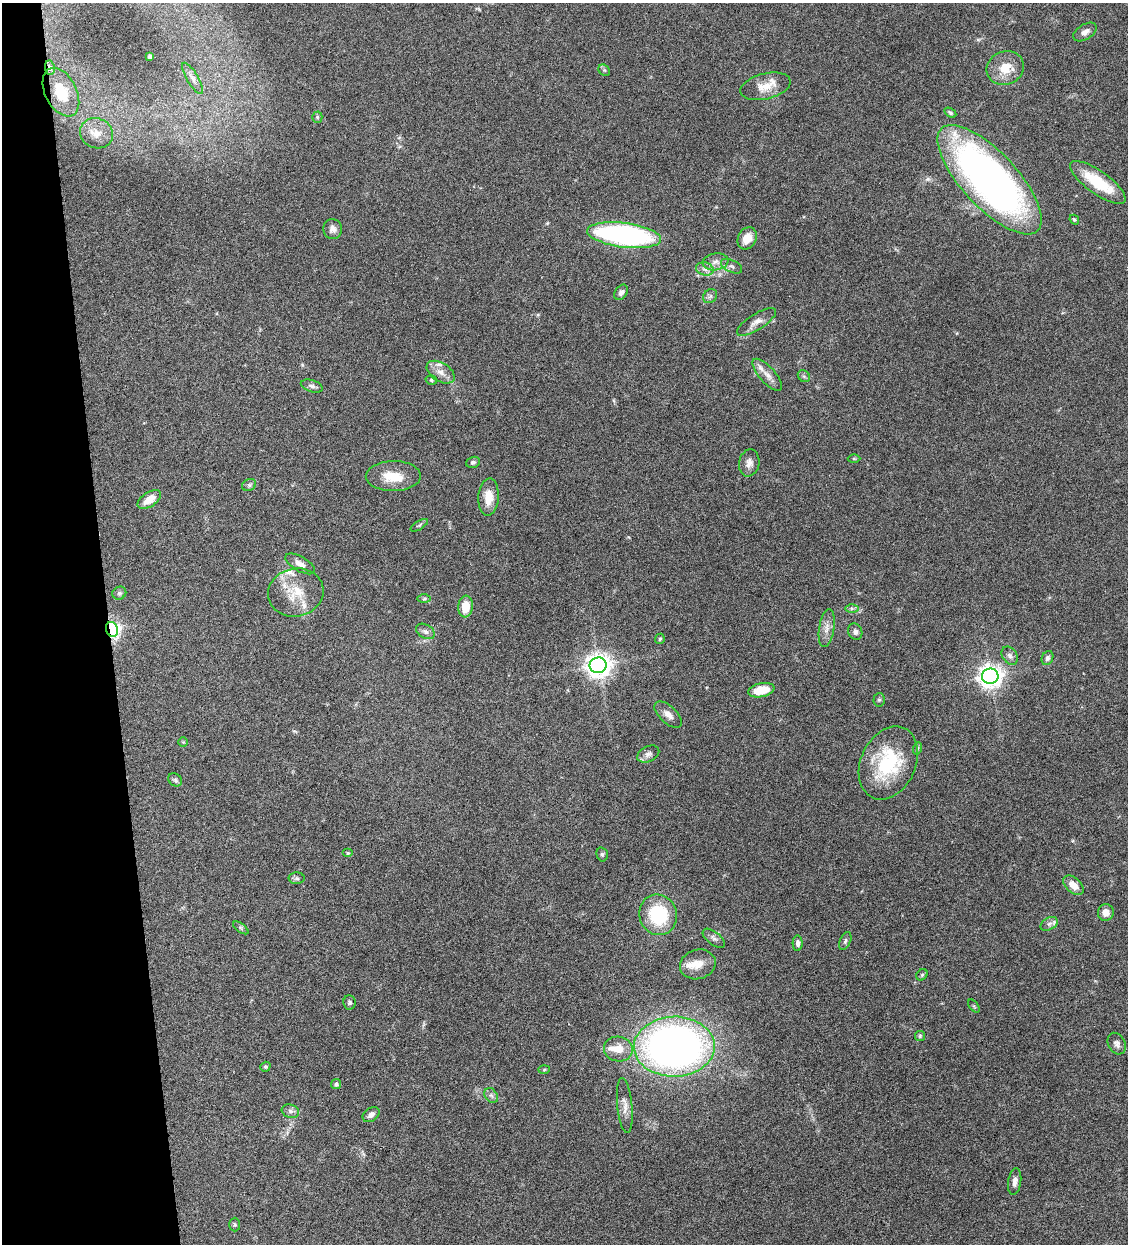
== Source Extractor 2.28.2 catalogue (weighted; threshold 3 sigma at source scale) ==
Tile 5 of 4 x 4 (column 1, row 2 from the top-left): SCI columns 263-1388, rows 2487-3728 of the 4911 x 4971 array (HDU 1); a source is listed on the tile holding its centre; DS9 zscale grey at full resolution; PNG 1130 x 1246 px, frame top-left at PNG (2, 3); each listed source drawn as its Kron ellipse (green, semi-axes under 4 px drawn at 4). Shown black and unused: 10% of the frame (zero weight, under 4 of 8 exposures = <1% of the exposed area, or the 3 px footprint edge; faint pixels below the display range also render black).
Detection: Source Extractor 2.28.2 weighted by HDU 2 'WHT'; one run over the whole footprint, this tile lists its part. Background 0.0442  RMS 0.0037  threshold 0.0153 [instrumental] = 3 sigma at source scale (4.09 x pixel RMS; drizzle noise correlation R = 1.36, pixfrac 0.8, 0.05/0.05 arcsec/px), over >= 5 px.
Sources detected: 95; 1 inside a brighter object's white glare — neither listed nor drawn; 7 inside a brighter listed object's ellipse — not listed separately; the other 87 listed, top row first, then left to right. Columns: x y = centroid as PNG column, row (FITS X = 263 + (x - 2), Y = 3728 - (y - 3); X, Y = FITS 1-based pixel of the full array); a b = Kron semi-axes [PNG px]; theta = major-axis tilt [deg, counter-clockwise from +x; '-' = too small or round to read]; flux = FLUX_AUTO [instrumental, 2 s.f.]
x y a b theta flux
1085 32 13 7 32 1.9
150 56 4 3 - 0.87
50 68 7 5 -81 0.95
1005 68 19 16 21 6.8
604 70 6 5 - 0.54
193 78 18 5 -59 1.8
765 86 26 13 14 5.1
61 92 26 16 -63 11
950 113 6 4 -32 0.58
317 117 5 5 - 0.45
96 133 17 14 -25 5.3
990 180 70 27 -47 170
1098 182 33 11 -36 15
1074 220 5 4 - 0.48
333 229 10 9 - 1.7
624 235 37 12 -7 75
747 238 11 9 61 4.2
716 262 13 8 9 2.3
731 266 11 6 -26 1.1
705 269 9 6 -16 1.6
621 292 8 6 54 1.1
710 296 8 6 46 0.89
756 322 22 8 33 2.8
441 372 15 9 -32 2.6
767 375 20 8 -48 2.8
804 376 6 5 - 0.59
431 380 6 4 -17 0.5
312 386 11 5 -18 1.1
854 459 6 4 -1 0.38
473 462 7 5 19 0.74
749 463 14 10 78 2.2
393 476 27 15 0 7.7
249 485 7 6 - 0.7
488 497 18 10 86 5.3
149 499 13 7 34 4.4
419 525 10 4 31 0.6
300 564 16 7 -30 2
296 592 28 24 12 9.9
119 593 7 6 - 0.83
424 599 6 4 1 0.61
465 606 11 7 84 5.8
852 608 7 4 0 0.7
827 628 19 7 81 2.6
112 629 7 6 - 96
425 631 10 6 -31 1.3
855 632 8 7 - 1.1
660 639 5 5 - 0.55
1010 656 10 7 -54 1.4
1047 658 7 5 66 0.83
598 665 8 8 - 310
990 676 8 7 - 260
761 690 13 7 12 7.5
879 700 6 5 - 0.62
668 715 17 8 -42 2.4
183 742 5 5 - 0.39
918 748 6 4 70 0.47
648 754 11 7 26 1.5
888 763 38 27 65 24
175 780 7 6 - 0.73
348 853 5 4 - 0.46
602 854 7 5 -75 0.65
297 878 8 6 -2 0.73
1073 885 12 7 -41 3.3
1106 912 8 8 - 2.2
658 915 20 18 -70 20
1049 924 9 6 30 1.2
241 928 9 4 -36 0.63
714 938 13 6 -37 1.2
845 941 9 5 67 0.75
798 943 7 5 -89 1.2
698 964 18 14 16 4.1
922 975 6 5 - 0.54
349 1002 7 6 - 0.75
974 1006 7 4 -53 0.45
920 1036 5 5 - 0.47
1117 1044 11 8 -61 1.4
674 1047 40 30 1 200
618 1049 14 12 -11 4.7
265 1067 5 5 - 0.54
544 1070 6 4 2 0.44
336 1084 5 5 - 0.77
491 1095 8 6 -54 0.97
625 1105 28 7 -84 2.8
290 1111 9 6 -16 1.1
371 1115 9 6 34 1.6
1015 1182 13 6 81 1.7
235 1225 7 5 -89 0.57
Overlapping masked pixels (flux is a lower limit): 2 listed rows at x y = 50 68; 112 629